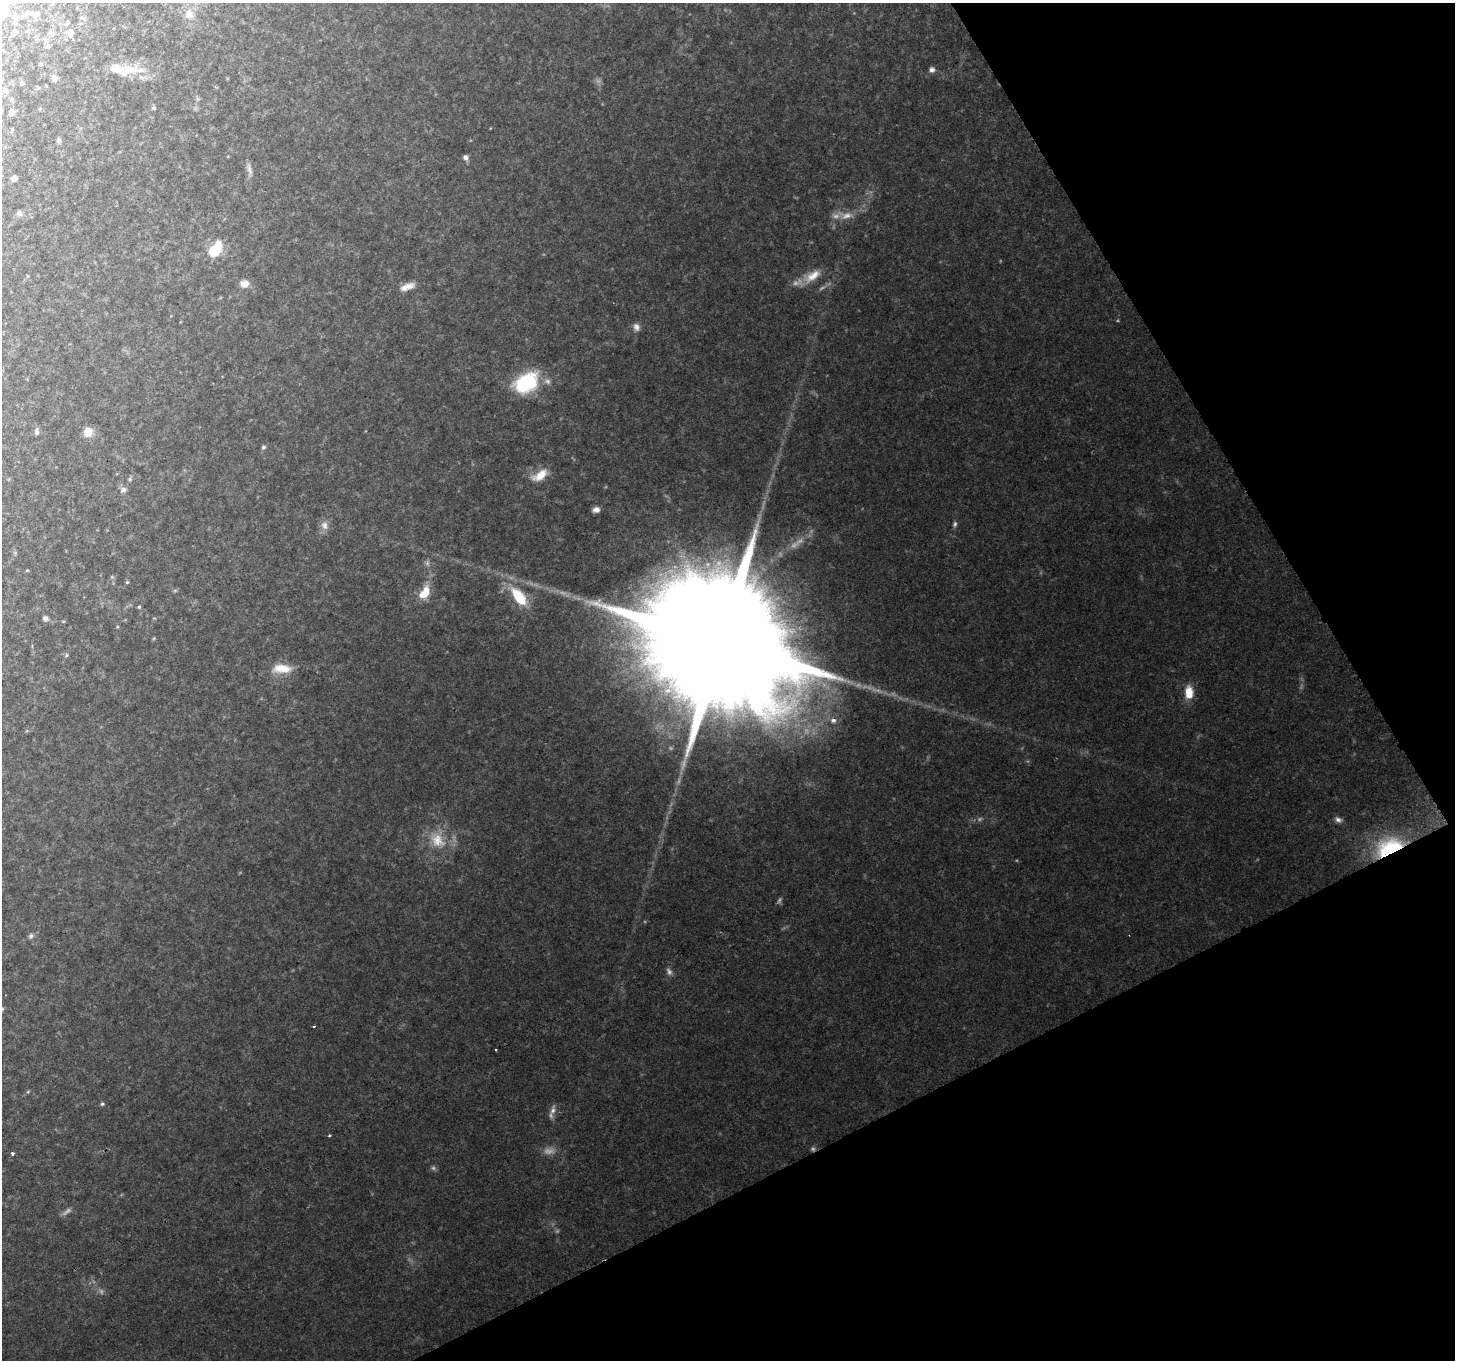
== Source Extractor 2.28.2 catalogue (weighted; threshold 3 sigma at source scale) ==
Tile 12 of 4 x 4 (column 4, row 3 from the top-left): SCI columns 4361-5813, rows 1525-2882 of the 5813 x 5704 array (HDU 1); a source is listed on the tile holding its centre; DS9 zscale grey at full resolution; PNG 1457 x 1362 px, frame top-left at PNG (2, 3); no overlay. Shown black and unused: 25% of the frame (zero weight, under 2 of 3 exposures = <1% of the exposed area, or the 3 px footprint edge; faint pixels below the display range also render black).
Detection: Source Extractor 2.28.2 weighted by HDU 2 'WHT'; one run over the whole footprint, this tile lists its part. Background 0.111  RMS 0.0095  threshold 0.0428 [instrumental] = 3 sigma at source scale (4.5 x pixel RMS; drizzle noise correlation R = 1.50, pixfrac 1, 0.0396/0.0396 arcsec/px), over >= 5 px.
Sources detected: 63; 8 too faint to see at this stretch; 1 inside a brighter object's white glare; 1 cosmic-ray / hot-pixel residue — not listed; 1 inside a brighter listed object's ellipse — not listed separately; the other 52 listed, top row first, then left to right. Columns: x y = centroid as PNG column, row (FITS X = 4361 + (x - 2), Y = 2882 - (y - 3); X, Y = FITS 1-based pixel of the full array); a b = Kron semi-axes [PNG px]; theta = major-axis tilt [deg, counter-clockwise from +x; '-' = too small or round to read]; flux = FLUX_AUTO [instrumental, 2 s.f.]
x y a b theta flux
3 11 9 8 - 38
36 14 11 7 18 4.4
189 14 13 10 -72 8.1
70 33 10 7 81 5.1
40 64 4 3 - 1.3
119 70 25 12 -17 18
932 70 7 6 - 3.3
54 78 7 6 - 3.7
22 83 4 4 - 1.7
6 90 7 4 -62 1.8
11 99 6 3 -71 1.1
154 108 6 4 -45 1.1
11 112 5 5 - 5.5
59 140 6 6 - 2.2
466 157 7 6 - 3.2
249 169 17 5 -73 4.2
14 178 5 4 - 4.6
19 213 7 7 - 2.9
847 216 16 8 15 8.2
214 251 9 6 58 58
813 276 24 11 36 14
244 283 11 8 0 6.8
407 287 20 8 21 8.5
636 327 10 8 -71 4.3
526 383 29 20 34 59
37 432 10 5 87 2.6
88 432 12 11 - 9.1
263 447 6 5 - 1.8
540 475 20 10 33 14
123 490 8 7 - 3.4
596 510 7 6 - 4.2
955 524 8 5 80 2.1
324 525 12 9 -68 5.7
127 582 5 5 - 1
424 593 19 11 56 16
519 597 27 12 -52 33
139 607 5 4 - 1.2
45 618 6 6 - 2.9
719 643 58 31 24 79000
66 655 6 4 88 1.2
282 668 24 11 -3 17
1189 693 14 9 -88 15
833 720 8 7 - 3.9
1338 820 10 7 -19 3.9
437 840 23 17 -49 24
1389 848 33 20 23 85
31 936 8 6 56 2.5
314 1026 3 3 - 1.6
102 1104 5 5 - 1.4
553 1110 14 7 73 5.1
329 1135 3 3 - 4
12 1153 4 4 - 1.7
Overlapping masked pixels (flux is a lower limit): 1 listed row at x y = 1389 848
Isophote crosses this tile's border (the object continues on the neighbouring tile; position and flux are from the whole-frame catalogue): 1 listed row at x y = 3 11